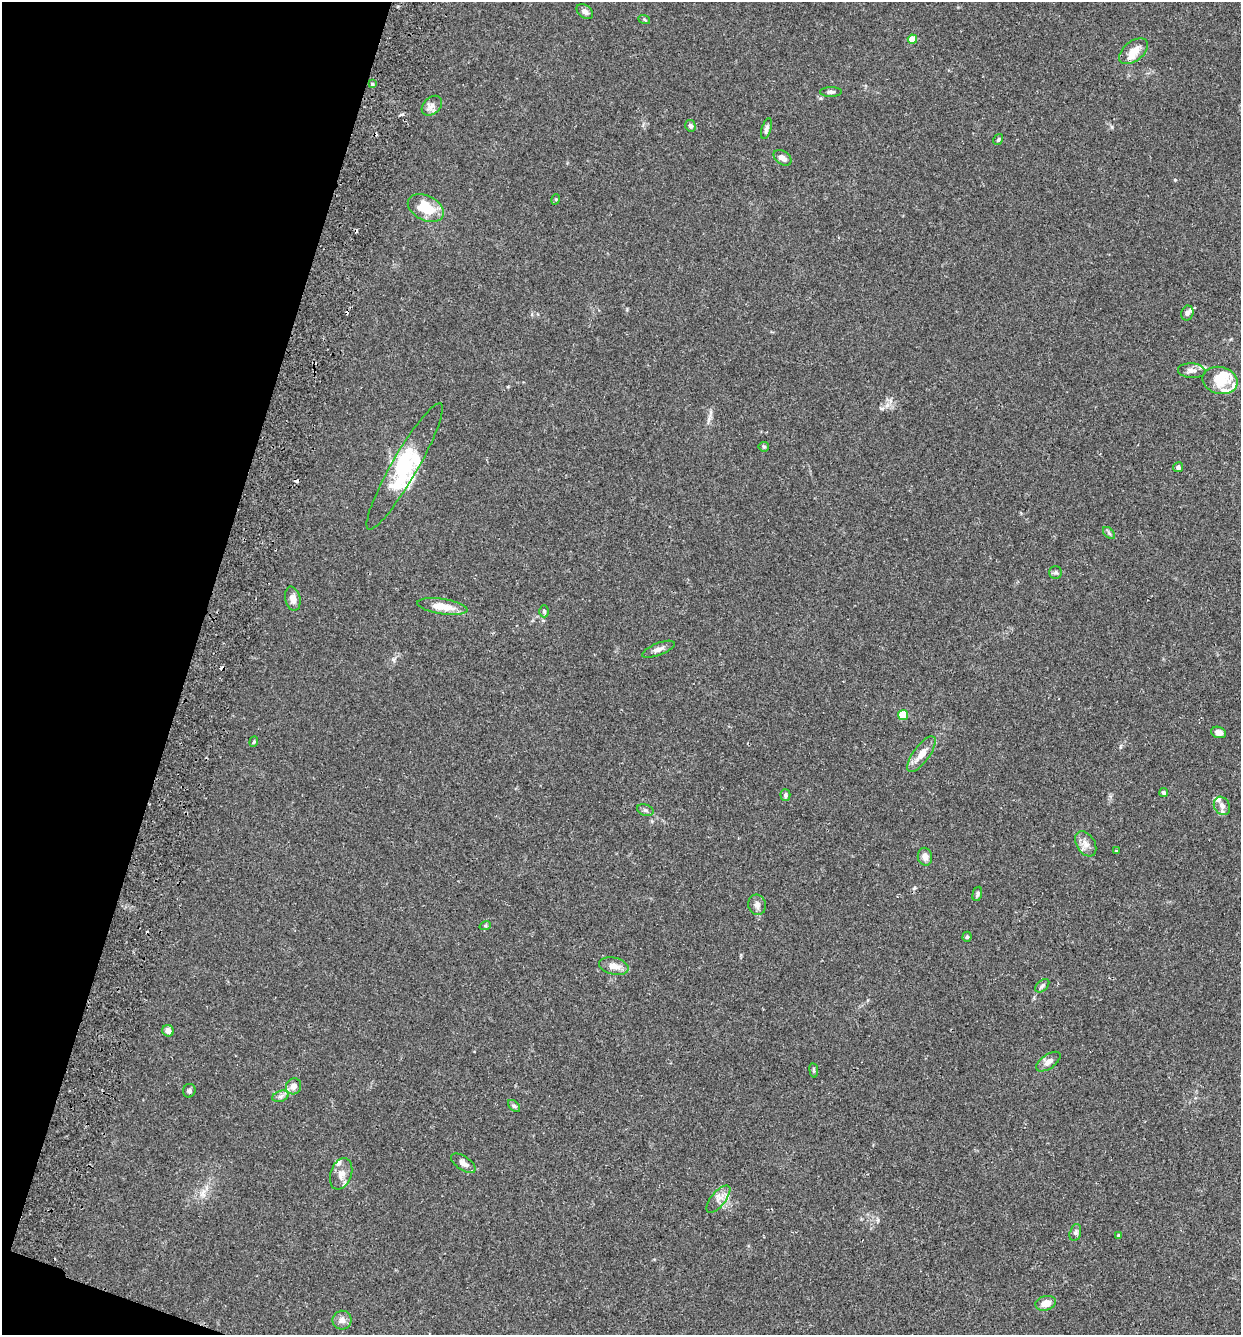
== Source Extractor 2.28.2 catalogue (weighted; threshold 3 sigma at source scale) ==
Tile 9 of 4 x 4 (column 1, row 3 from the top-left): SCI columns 186-1424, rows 1354-2686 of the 5455 x 5375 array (HDU 1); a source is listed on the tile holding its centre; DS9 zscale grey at full resolution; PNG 1243 x 1337 px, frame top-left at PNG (2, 2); each listed source drawn as its Kron ellipse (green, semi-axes under 4 px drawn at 4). Shown black and unused: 16% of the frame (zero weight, under 2 of 3 exposures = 3% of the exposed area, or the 3 px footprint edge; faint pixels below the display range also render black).
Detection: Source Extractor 2.28.2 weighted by HDU 2 'WHT'; one run over the whole footprint, this tile lists its part. Background 0.0366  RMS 0.0047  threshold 0.0211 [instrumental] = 3 sigma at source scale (4.5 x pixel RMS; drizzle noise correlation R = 1.50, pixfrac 1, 0.05/0.05 arcsec/px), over >= 5 px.
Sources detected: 74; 2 inside a brighter object's white glare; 6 cosmic-ray / hot-pixel residue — neither listed nor drawn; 10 inside a brighter listed object's ellipse — not listed separately; the other 56 listed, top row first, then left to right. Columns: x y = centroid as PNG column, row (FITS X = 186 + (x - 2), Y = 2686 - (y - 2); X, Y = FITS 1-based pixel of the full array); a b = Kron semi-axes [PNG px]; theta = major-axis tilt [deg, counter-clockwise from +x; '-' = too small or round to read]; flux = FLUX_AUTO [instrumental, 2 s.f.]
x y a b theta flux
585 12 9 6 -39 1.7
644 19 6 3 -20 0.48
912 39 4 4 - 8.2
1133 51 16 9 38 5.1
372 84 3 3 - 1.5
831 92 11 5 1 1.3
432 106 11 8 42 2.4
690 126 6 5 - 1
766 129 11 4 74 1.4
998 140 6 4 58 0.67
782 158 10 6 -37 2.3
556 199 5 3 - 0.45
426 208 19 12 -27 13
1187 313 7 6 - 1.3
1192 371 14 7 -3 2.3
1220 380 18 13 -14 12
764 447 5 5 - 0.58
405 466 72 13 60 21
1178 467 5 5 - 1.3
1109 533 7 4 -46 0.81
1056 572 6 6 - 1.1
293 599 12 7 -77 2.4
442 607 25 7 -9 7.9
544 611 6 5 - 0.73
658 649 17 6 22 2.1
903 715 5 5 - 19
1219 732 7 5 -17 2.6
254 742 5 4 - 0.55
921 754 21 8 53 5.2
1164 792 4 3 - 1.1
785 795 6 5 - 1.1
1222 806 10 7 -60 2.3
645 810 8 5 -19 1
1086 844 14 9 -58 3.1
1116 851 3 3 - 0.42
925 857 9 7 -81 2.7
977 894 7 4 75 0.87
757 905 10 9 - 2
485 926 6 3 18 0.55
967 937 5 4 - 0.7
614 966 15 8 -14 3.6
1042 986 8 5 42 1.1
168 1031 6 5 - 2.8
1048 1062 14 7 35 2.6
814 1070 7 3 -82 0.68
294 1086 8 7 - 2.9
189 1091 7 6 - 0.98
280 1096 8 5 19 1.4
514 1106 7 4 -45 0.86
463 1163 14 7 -34 2.4
341 1174 16 10 71 4
718 1199 17 7 51 2.9
1075 1232 9 5 75 1.1
1119 1236 4 4 - 0.74
1046 1303 10 7 16 4.3
342 1320 9 9 - 2.4
Unlisted compact peaks at least as high as the median listed source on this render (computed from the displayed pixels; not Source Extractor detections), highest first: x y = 1175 180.